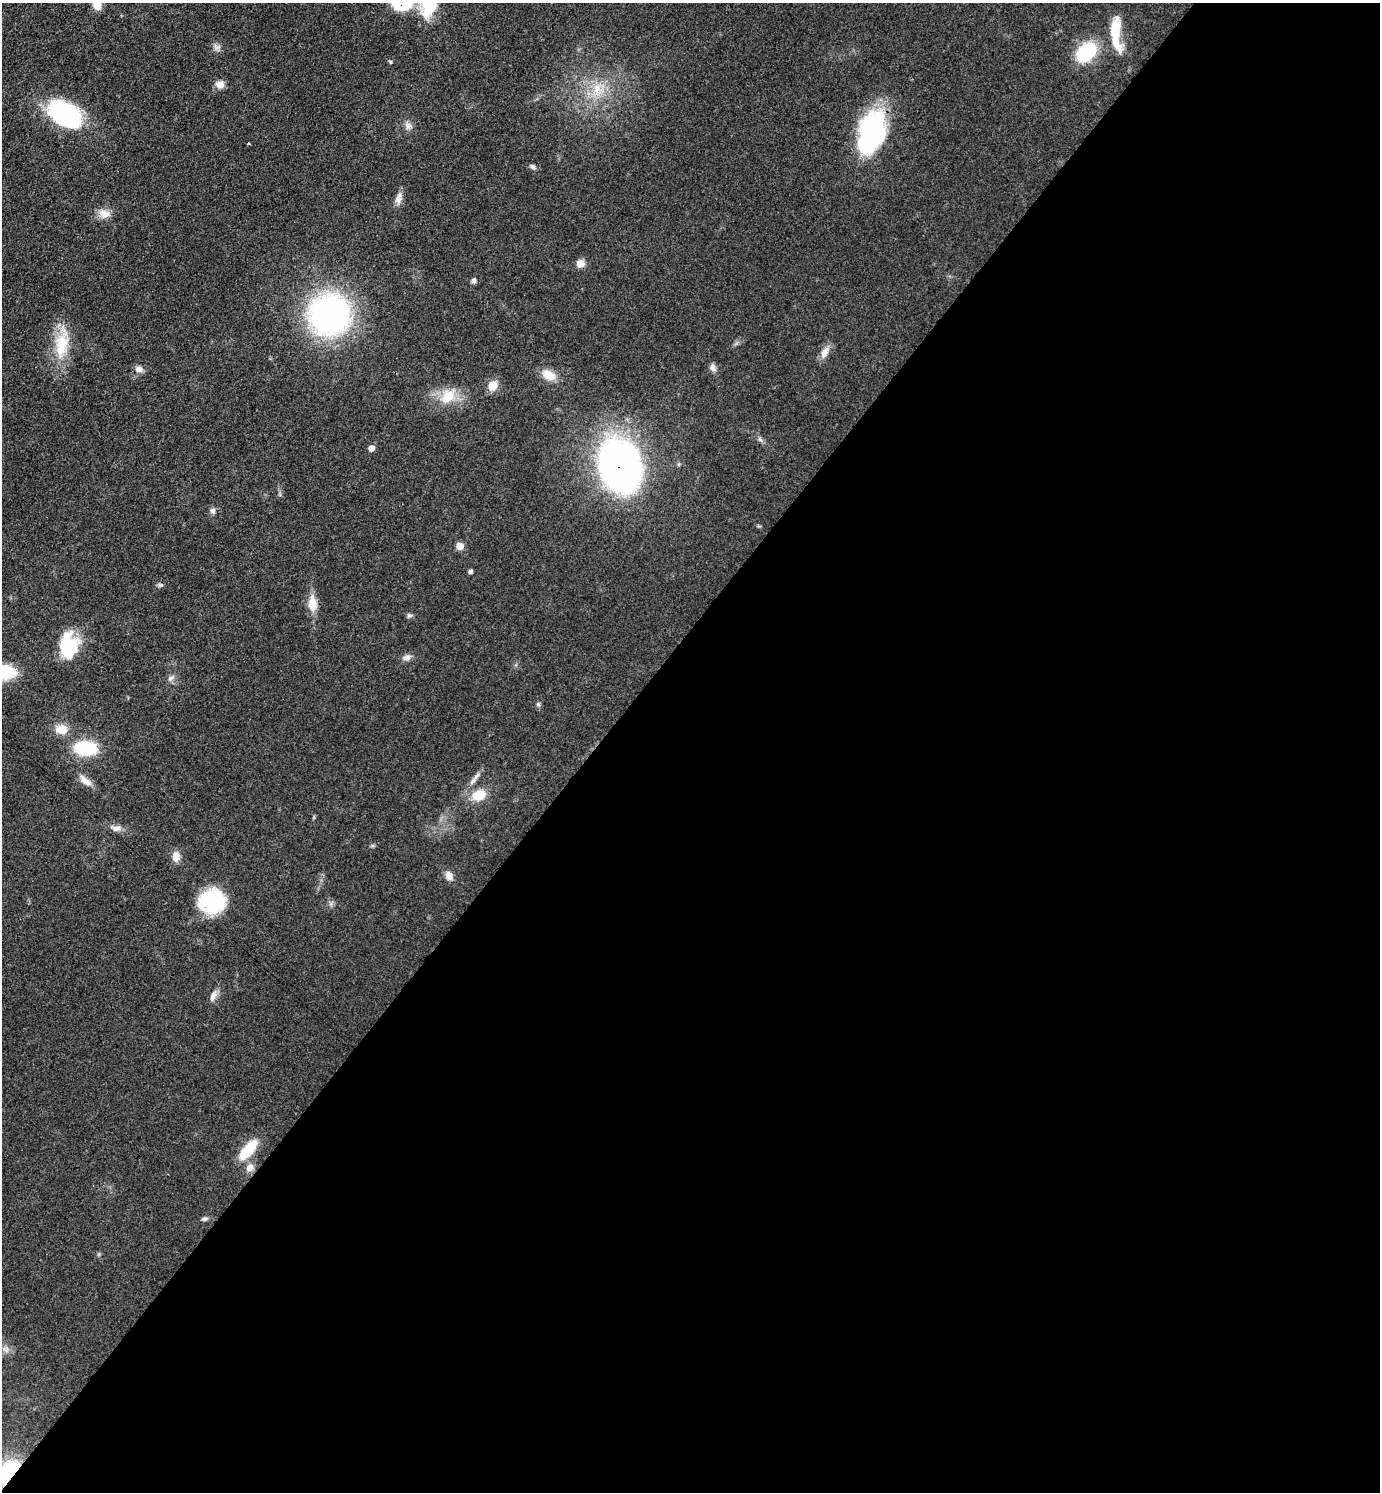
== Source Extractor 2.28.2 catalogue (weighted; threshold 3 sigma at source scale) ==
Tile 12 of 4 x 4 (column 4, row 3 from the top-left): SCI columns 4432-5809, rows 1492-2981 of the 5965 x 5962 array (HDU 1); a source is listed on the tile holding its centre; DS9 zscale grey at full resolution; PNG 1382 x 1494 px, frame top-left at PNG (2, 3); no overlay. Shown black and unused: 57% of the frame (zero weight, under 3 of 4 exposures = <1% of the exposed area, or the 3 px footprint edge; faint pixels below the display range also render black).
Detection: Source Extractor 2.28.2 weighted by HDU 2 'WHT'; one run over the whole footprint, this tile lists its part. Background 0.0772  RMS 0.0065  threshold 0.0295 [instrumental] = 3 sigma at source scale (4.5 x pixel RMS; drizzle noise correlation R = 1.50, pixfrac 1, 0.05/0.05 arcsec/px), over >= 5 px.
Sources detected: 57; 2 inside a brighter listed object's ellipse — not listed separately; the other 55 listed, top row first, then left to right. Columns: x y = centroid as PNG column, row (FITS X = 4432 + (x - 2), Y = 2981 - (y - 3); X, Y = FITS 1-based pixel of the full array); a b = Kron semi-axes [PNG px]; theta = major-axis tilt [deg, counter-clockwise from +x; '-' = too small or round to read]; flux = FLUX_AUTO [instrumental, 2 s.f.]
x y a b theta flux
402 3 22 15 1 29
97 5 11 10 - 6.1
428 5 27 21 -87 31
1114 35 39 17 -70 17
216 47 9 7 -27 2.5
1086 52 25 17 43 36
390 62 5 4 - 0.72
220 84 11 9 3 4.8
597 90 21 11 -85 13
65 114 37 22 -36 81
408 126 11 8 88 3.2
871 133 47 26 73 110
248 143 4 3 - 0.56
533 167 9 6 -37 1.9
398 198 16 8 73 4.5
104 214 16 11 -23 6.5
581 263 6 5 - 12
474 280 6 6 - 1.8
329 314 38 38 - 180
62 344 43 17 81 25
824 352 17 9 63 5.9
713 367 11 7 -84 2.8
139 369 10 8 -13 3.6
549 375 19 11 -29 9.3
493 386 12 10 73 7.9
448 396 23 15 48 16
760 439 7 5 -45 1.5
371 448 6 5 - 4.7
619 466 45 33 -73 300
213 511 8 7 - 2.2
460 546 6 6 - 7.9
470 571 5 4 - 1.7
160 585 7 5 9 1.3
312 603 21 12 -89 9.2
409 616 8 6 21 1.4
69 646 28 19 90 34
407 658 11 7 12 3.1
2 672 27 14 1 39
171 678 11 6 39 2.4
538 704 6 5 - 1.2
62 729 14 12 3 9.2
85 748 21 13 -1 37
474 779 21 6 53 4.6
85 781 19 8 -35 5.7
479 795 17 12 24 13
116 828 14 8 -2 4
176 857 13 9 81 5.5
449 876 11 9 -72 4.5
212 901 24 22 11 48
213 996 13 7 67 4.1
248 1150 25 10 49 23
250 1168 11 10 - 4.9
205 1219 9 5 7 1.6
6 1349 9 8 - 3
9 1472 26 17 53 49
Overlapping masked pixels (flux is a lower limit): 3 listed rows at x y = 402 3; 619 466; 9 1472
Isophote crosses this tile's border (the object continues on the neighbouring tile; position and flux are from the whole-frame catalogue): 5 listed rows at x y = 402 3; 97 5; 428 5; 2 672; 9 1472